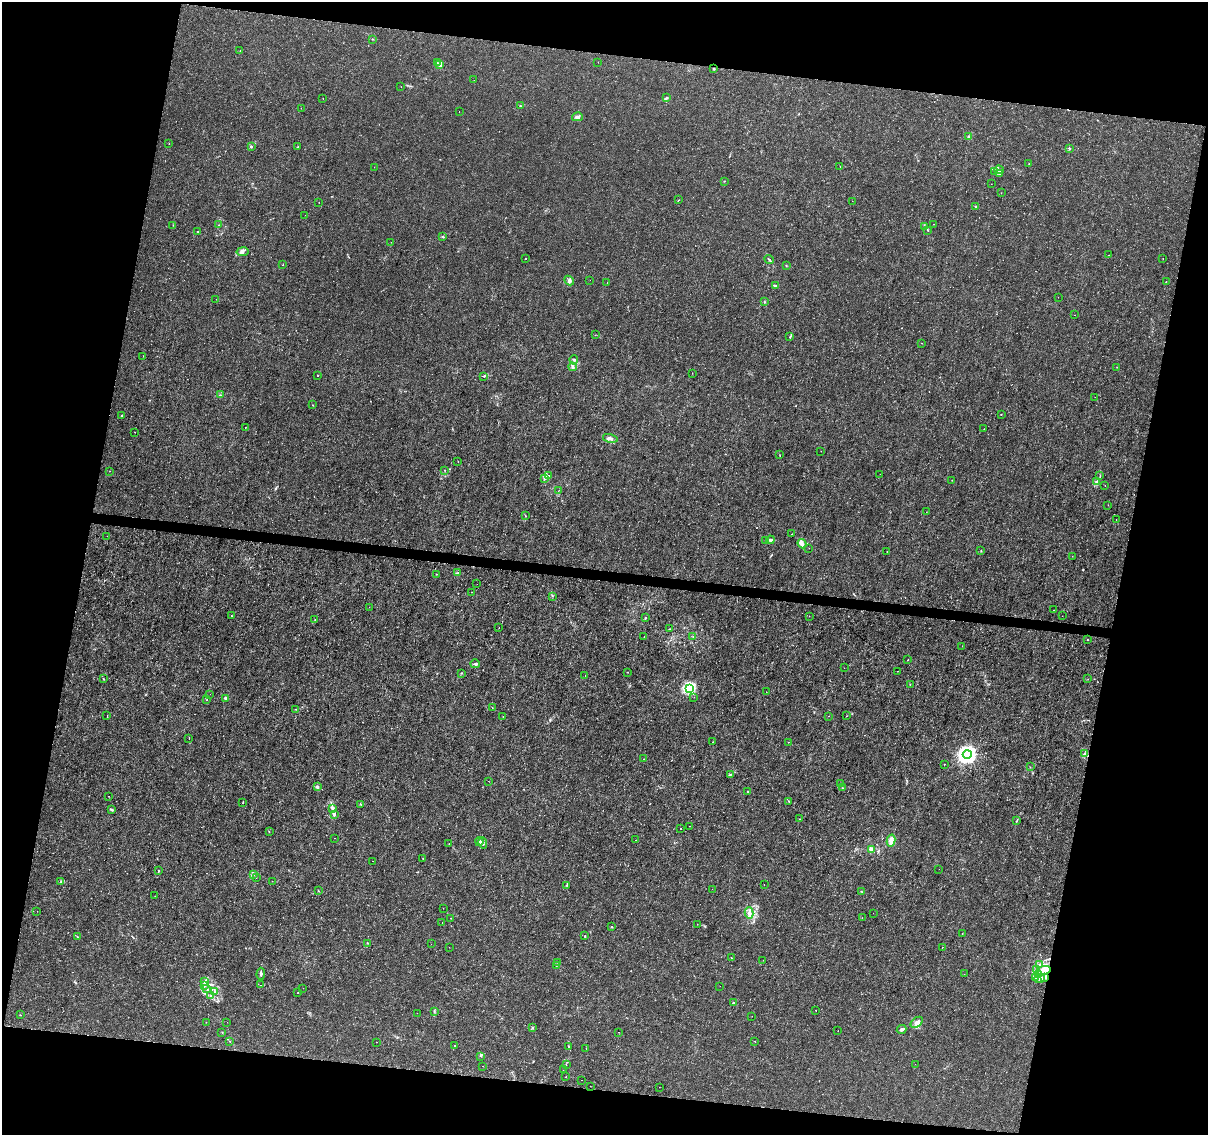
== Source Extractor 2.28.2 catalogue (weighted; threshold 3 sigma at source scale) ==
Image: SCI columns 10-4831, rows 285-4816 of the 4831 x 5041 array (HDU 1 of 3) = the unmasked area's bounding box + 8 px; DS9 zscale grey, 4 x 4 block average (1 PNG px = mean of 4 x 4 image px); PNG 1210 x 1137 px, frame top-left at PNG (2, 2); each listed source drawn as its Kron ellipse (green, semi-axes under 4 px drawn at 4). Shown black and unused: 24% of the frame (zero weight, under 3 of 4 exposures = <1% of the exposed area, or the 3 px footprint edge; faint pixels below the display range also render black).
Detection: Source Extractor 2.28.2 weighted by HDU 2 'WHT'. Background 1.45e-04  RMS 7.4e-04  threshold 0.00333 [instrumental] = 3 sigma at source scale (4.5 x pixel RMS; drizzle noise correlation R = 1.50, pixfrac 1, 0.0396/0.0396 arcsec/px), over >= 5 px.
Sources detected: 286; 2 cosmic-ray / hot-pixel residue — neither listed nor drawn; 10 coinciding with a brighter row at this scale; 18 inside a brighter listed object's ellipse — not listed separately; the other 256 listed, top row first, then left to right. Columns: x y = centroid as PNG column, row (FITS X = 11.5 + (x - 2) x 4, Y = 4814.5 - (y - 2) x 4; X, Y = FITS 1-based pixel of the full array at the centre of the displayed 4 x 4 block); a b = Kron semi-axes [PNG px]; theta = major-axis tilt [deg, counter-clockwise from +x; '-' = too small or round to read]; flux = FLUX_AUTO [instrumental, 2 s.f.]
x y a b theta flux
372 39 2 2 - 0.23
240 50 2 2 - 0.1
598 62 2 2 - 0.088
437 63 2 2 - 0.19
440 65 3 3 - 2.7
713 69 3 2 - 0.37
474 80 2 2 - 0.076
401 87 2 2 - 0.074
666 97 2 2 - 0.23
323 98 2 2 - 0.2
520 106 2 2 - 0.25
301 108 2 2 - 0.14
459 111 2 2 - 0.058
577 117 5 3 - 1.6
968 137 2 2 - 0.42
169 144 2 2 - 0.2
251 147 2 2 - 0.87
298 147 2 2 - 0.2
1069 148 3 2 - 0.4
1029 164 2 2 - 0.31
374 167 2 2 - 0.094
840 167 2 2 - 0.12
999 170 5 3 - 0.91
995 171 4 2 - 0.4
1000 173 4 2 - 0.4
724 181 2 2 - 0.18
991 184 2 2 - 0.13
1001 193 2 2 - 0.094
679 200 2 2 - 0.13
852 201 2 2 - 0.08
319 202 2 2 - 0.094
976 207 2 2 - 0.4
305 215 2 2 - 0.2
934 224 2 2 - 0.07
173 225 2 2 - 0.13
219 225 2 2 - 0.15
925 226 3 2 - 0.52
928 230 2 2 - 0.21
197 231 2 2 - 0.24
442 237 3 2 - 0.38
391 242 2 2 - 0.07
242 252 6 4 9 1.3
1109 255 2 2 - 0.099
525 258 2 2 - 0.15
1163 258 2 2 - 0.093
769 259 5 2 - 0.59
283 265 2 2 - 0.1
786 266 2 2 - 0.14
590 280 2 2 - 0.058
569 281 5 2 - 1.1
1166 281 2 2 - 0.12
607 283 2 2 - 0.31
776 286 2 2 - 0.36
1058 297 2 2 - 0.098
216 299 2 2 - 0.064
764 302 2 2 - 0.25
1075 315 2 2 - 0.15
595 335 2 2 - 0.1
790 337 3 2 - 0.31
922 343 2 2 - 0.096
143 356 2 2 - 0.089
574 360 4 2 - 0.54
573 367 4 2 - 0.66
1117 367 2 2 - 0.12
692 373 2 2 - 0.1
317 375 2 2 - 0.22
484 376 3 2 - 0.31
220 395 2 2 - 0.21
1095 397 2 2 - 0.078
313 405 2 2 - 0.19
1001 415 2 2 - 0.16
122 416 2 2 - 0.6
245 427 2 2 - 0.21
984 429 2 2 - 0.11
135 432 2 2 - 0.073
610 438 8 3 -13 1.4
821 451 2 2 - 0.074
780 455 2 2 - 0.14
458 461 2 2 - 0.2
444 470 2 2 - 0.13
110 471 2 2 - 0.16
880 474 2 2 - 0.081
548 475 2 2 - 0.22
1100 476 3 2 - 0.22
545 479 2 2 - 0.35
952 480 2 2 - 0.13
1097 481 2 2 - 0.25
1105 485 2 2 - 0.089
558 491 2 2 - 0.087
1108 505 2 2 - 0.083
926 512 2 2 - 0.073
525 516 2 2 - 0.2
1116 519 2 2 - 0.073
792 534 2 2 - 0.12
107 536 2 2 - 0.068
770 540 4 3 - 1.2
766 541 3 2 - 0.53
802 544 5 3 - 2.6
809 548 2 2 - 0.1
887 551 2 2 - 0.14
981 551 2 2 - 0.24
1072 556 2 2 - 0.42
458 573 2 2 - 0.18
436 574 2 2 - 0.14
477 584 2 2 - 0.084
472 592 2 2 - 0.086
552 596 2 2 - 0.14
369 607 2 2 - 0.15
1053 610 2 2 - 0.2
231 616 2 2 - 0.2
809 616 2 2 - 0.1
1062 616 2 2 - 0.073
646 618 2 2 - 0.19
315 620 2 2 - 0.15
499 628 2 2 - 0.11
669 629 2 2 - 0.16
644 636 2 2 - 0.18
693 636 2 2 - 0.22
1087 640 2 2 - 0.21
962 646 2 2 - 0.073
907 660 2 2 - 0.17
475 664 5 2 - 0.6
844 668 2 2 - 0.08
898 671 2 2 - 0.094
627 672 2 2 - 0.2
461 673 2 2 - 0.14
585 675 2 2 - 0.09
103 679 3 2 - 0.27
1088 679 2 2 - 0.076
910 684 2 2 - 0.19
689 688 2 2 - 54
766 692 2 2 - 0.077
210 694 2 2 - 0.13
694 697 2 2 - 0.084
225 698 2 2 - 1.9
207 699 2 2 - 0.16
492 707 2 2 - 0.12
296 709 2 2 - 0.14
107 716 2 2 - 0.16
829 716 2 2 - 0.24
847 716 2 2 - 0.088
503 717 2 2 - 0.22
189 739 2 2 - 0.13
713 742 2 2 - 0.14
788 742 2 2 - 0.14
967 754 4 4 - 230
1084 754 4 2 - 0.75
644 759 2 2 - 0.093
944 764 2 2 - 0.19
1030 767 2 2 - 0.12
731 774 3 2 - 0.35
488 781 2 2 - 0.078
840 783 2 2 - 0.23
317 787 2 2 - 3.4
842 788 3 2 - 0.32
748 792 2 2 - 0.41
108 796 2 2 - 0.12
789 801 3 2 - 0.17
243 803 2 2 - 0.21
361 804 2 2 - 0.14
111 809 4 2 - 0.55
333 809 3 3 - 0.9
334 814 3 2 - 0.59
800 819 2 2 - 0.12
1017 821 2 2 - 0.21
690 826 2 2 - 0.088
680 829 2 2 - 0.22
269 832 2 2 - 0.19
335 838 2 2 - 0.084
636 840 2 2 - 0.11
891 841 6 3 76 3.6
479 842 4 3 - 0.98
483 843 6 2 -80 1.1
449 844 2 2 - 0.11
872 849 4 3 - 0.77
423 859 2 2 - 0.45
372 861 2 2 - 0.081
939 869 2 2 - 0.11
159 870 2 2 - 0.35
254 874 2 2 - 0.22
256 878 2 2 - 0.076
272 881 2 2 - 0.097
60 882 2 2 - 0.22
567 885 2 2 - 0.24
764 885 2 2 - 0.18
712 889 2 2 - 0.066
318 891 2 2 - 0.19
861 891 2 2 - 0.33
155 896 2 2 - 0.19
443 908 2 2 - 0.069
37 911 2 2 - 0.076
749 913 6 4 -76 1.8
873 913 2 2 - 0.059
450 918 2 2 - 0.12
862 918 2 2 - 0.1
442 923 2 2 - 0.068
697 924 2 2 - 0.1
612 927 2 2 - 0.25
962 934 2 2 - 0.092
77 936 2 2 - 0.15
585 936 2 2 - 0.35
368 943 2 2 - 0.21
431 944 2 2 - 0.1
449 947 2 2 - 0.13
942 947 2 2 - 0.27
731 958 2 2 - 0.19
763 960 2 2 - 0.072
558 962 3 2 - 0.3
1040 964 3 2 - 0.41
557 965 2 2 - 0.26
1036 969 3 2 - 0.38
1043 971 8 3 16 2.5
261 974 6 2 89 1.1
964 974 2 2 - 0.12
1038 975 2 2 - 0.38
1045 977 3 2 - 0.85
1036 978 4 2 - 0.45
1040 979 5 3 - 1.5
205 982 2 2 - 0.18
204 985 3 2 - 0.49
260 985 2 2 - 0.14
720 986 2 2 - 0.084
207 988 2 2 - 0.22
303 988 2 2 - 0.067
215 991 3 2 - 0.43
298 993 2 2 - 0.17
210 995 2 2 - 0.2
733 1003 3 2 - 0.57
816 1010 2 2 - 0.096
434 1011 2 2 - 0.25
417 1013 2 2 - 0.075
20 1015 2 2 - 0.17
752 1016 2 2 - 0.061
206 1022 2 2 - 0.13
227 1022 2 2 - 0.076
917 1022 7 4 38 2.4
533 1028 3 2 - 0.32
902 1029 5 2 - 1.3
838 1031 2 2 - 0.079
222 1032 2 2 - 0.15
619 1032 2 2 - 0.092
230 1041 2 2 - 0.11
755 1041 2 2 - 0.14
377 1042 2 2 - 0.11
454 1046 2 2 - 0.14
569 1046 4 2 - 0.38
586 1049 2 2 - 0.15
481 1056 2 2 - 0.2
915 1064 2 2 - 0.064
566 1065 2 2 - 0.1
483 1066 2 2 - 0.14
563 1070 2 2 - 0.17
566 1077 2 2 - 0.19
581 1080 2 2 - 0.088
590 1086 2 2 - 0.079
659 1087 2 2 - 0.075
Diffuse or blended objects may show on this block-average render without a row.